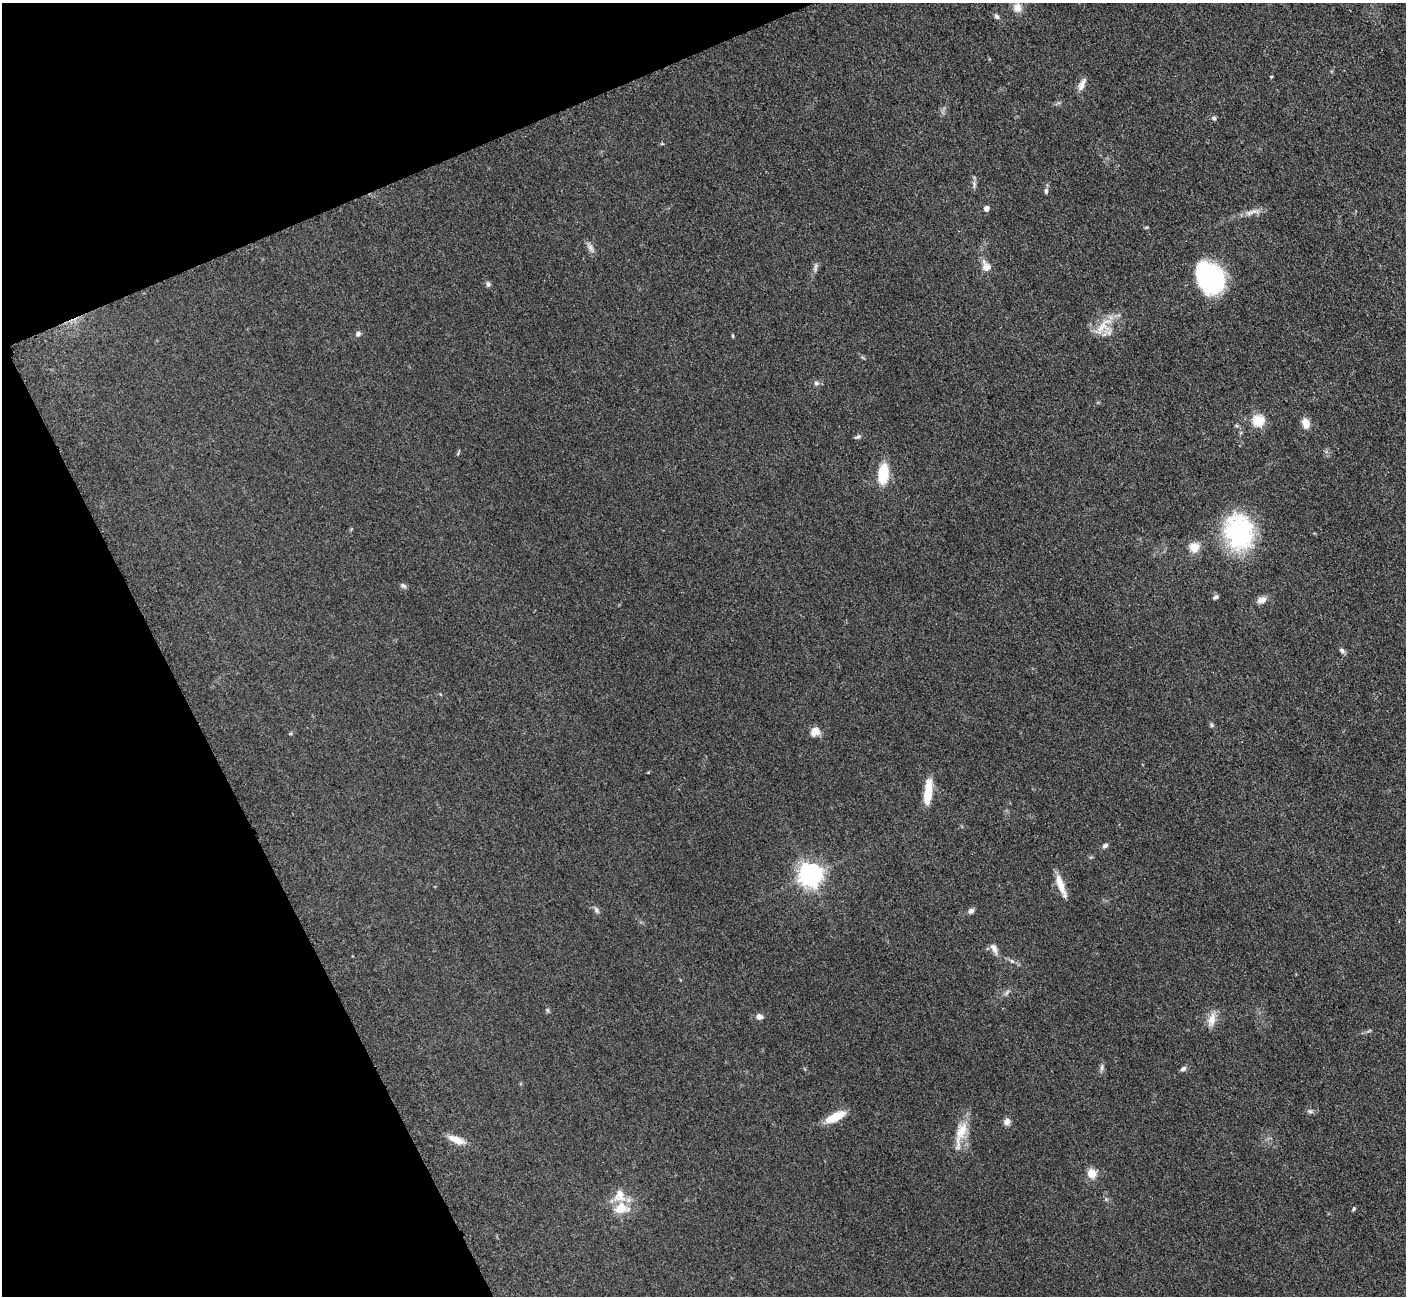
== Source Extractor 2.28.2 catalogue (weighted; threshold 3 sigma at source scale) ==
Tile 5 of 4 x 4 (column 1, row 2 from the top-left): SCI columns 19-1422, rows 2885-4178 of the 5699 x 5661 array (HDU 1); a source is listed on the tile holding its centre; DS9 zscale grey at full resolution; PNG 1408 x 1298 px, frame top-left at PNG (2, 3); no overlay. Shown black and unused: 21% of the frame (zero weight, under 3 of 5 exposures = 4% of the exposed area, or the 3 px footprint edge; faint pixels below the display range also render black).
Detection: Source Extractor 2.28.2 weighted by HDU 2 'WHT'; one run over the whole footprint, this tile lists its part. Background 0.0521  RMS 0.0055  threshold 0.0248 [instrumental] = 3 sigma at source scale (4.5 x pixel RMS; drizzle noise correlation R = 1.50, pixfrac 1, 0.05/0.05 arcsec/px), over >= 5 px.
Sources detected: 55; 2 inside a brighter object's white glare — not listed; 1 inside a brighter listed object's ellipse — not listed separately; the other 52 listed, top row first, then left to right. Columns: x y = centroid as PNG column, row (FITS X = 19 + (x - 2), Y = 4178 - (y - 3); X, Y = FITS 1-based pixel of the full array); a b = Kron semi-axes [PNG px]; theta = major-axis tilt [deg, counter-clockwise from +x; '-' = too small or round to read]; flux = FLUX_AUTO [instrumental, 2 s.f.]
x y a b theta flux
1017 7 13 11 -71 4.5
996 16 7 5 -44 1.2
1271 77 4 3 - 0.5
1082 85 17 6 66 3.4
1214 118 5 5 - 0.98
974 184 11 4 -84 1.6
1046 191 7 5 -90 1.1
986 208 5 4 - 3.3
1252 212 23 6 15 4.1
590 247 10 6 -72 2.2
816 266 8 4 88 1.4
986 267 12 11 - 4.1
1212 276 27 16 -64 64
488 284 6 6 - 1.2
1101 327 23 15 19 10
358 334 8 6 54 1.4
733 336 5 3 - 0.55
816 383 7 6 - 1.4
1258 421 6 6 - 41
1306 423 11 8 -78 5.4
859 436 8 4 30 1.1
458 453 6 4 72 0.65
883 474 21 10 85 17
1239 532 41 31 -78 59
1194 547 13 13 - 6
403 586 8 5 -37 1.3
1215 597 8 5 42 1.1
1262 600 12 8 23 3.2
1342 650 9 5 -45 1.3
1211 725 6 5 - 0.89
815 731 9 8 - 5.9
928 792 29 8 84 13
1105 846 7 5 36 1.5
810 875 8 8 - 410
1061 885 29 7 -70 7.1
596 910 10 5 -59 1.4
971 911 8 6 34 1.7
994 948 16 7 -63 3
1012 961 7 4 -44 1
1007 992 10 4 60 1.2
759 1017 7 6 - 2.7
1211 1020 21 9 75 5.5
1102 1067 9 5 87 1.5
1183 1069 8 5 32 1.5
1310 1111 7 5 -43 1.2
835 1117 23 8 26 11
1007 1122 8 7 - 2.7
960 1133 43 11 75 11
456 1140 21 9 -23 6.2
1092 1173 5 5 - 21
621 1208 17 14 46 10
1354 1209 5 4 - 0.79